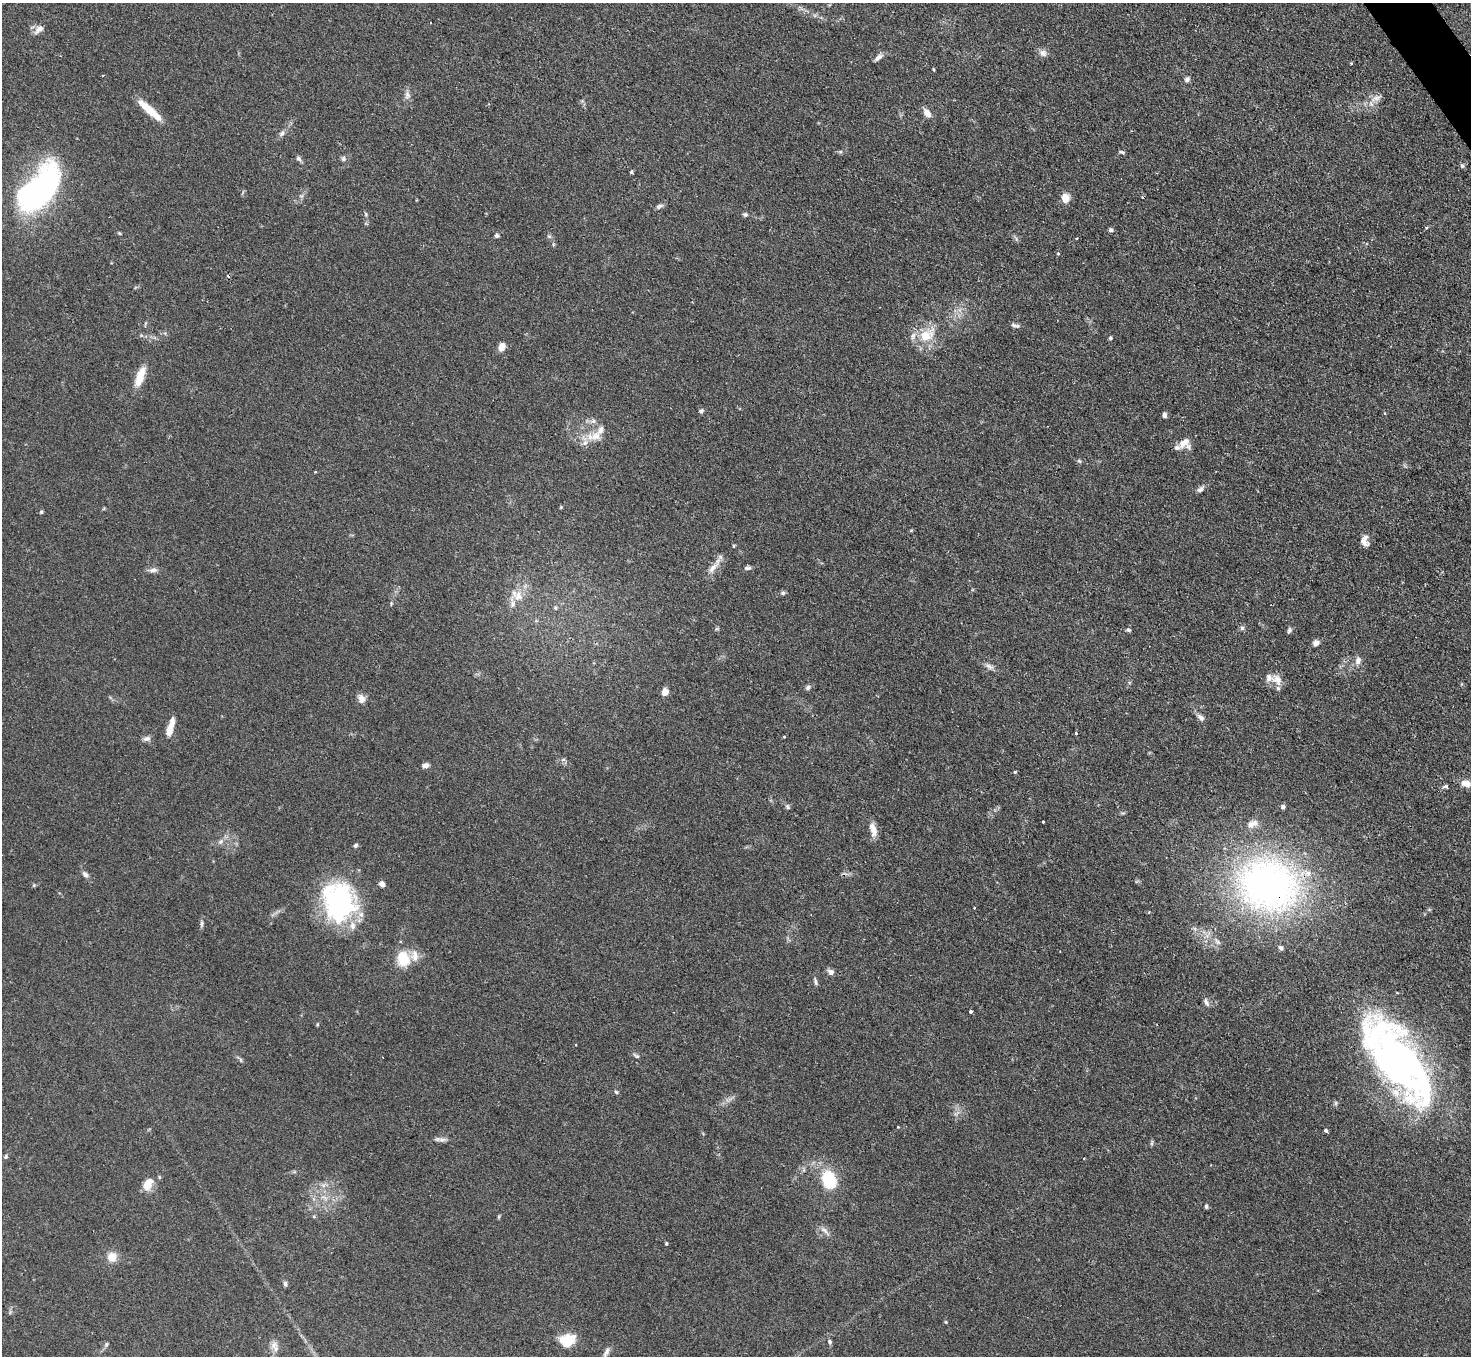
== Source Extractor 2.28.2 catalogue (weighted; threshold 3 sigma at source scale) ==
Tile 10 of 4 x 4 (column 2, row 3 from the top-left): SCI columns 1471-2939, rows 1653-3006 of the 5880 x 5872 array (HDU 1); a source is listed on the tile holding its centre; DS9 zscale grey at full resolution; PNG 1473 x 1358 px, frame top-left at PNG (2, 3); no overlay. Shown black and unused: <1% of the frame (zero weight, under 2 of 3 exposures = <1% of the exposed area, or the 3 px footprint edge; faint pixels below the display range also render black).
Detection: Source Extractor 2.28.2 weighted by HDU 2 'WHT'; one run over the whole footprint, this tile lists its part. Background 0.0811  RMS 0.0058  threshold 0.0262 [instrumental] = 3 sigma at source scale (4.5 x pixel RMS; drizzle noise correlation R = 1.50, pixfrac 1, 0.05/0.05 arcsec/px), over >= 5 px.
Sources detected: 128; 2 inside a brighter object's white glare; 4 cosmic-ray / hot-pixel residue — not listed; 10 inside a brighter listed object's ellipse — not listed separately; the other 112 listed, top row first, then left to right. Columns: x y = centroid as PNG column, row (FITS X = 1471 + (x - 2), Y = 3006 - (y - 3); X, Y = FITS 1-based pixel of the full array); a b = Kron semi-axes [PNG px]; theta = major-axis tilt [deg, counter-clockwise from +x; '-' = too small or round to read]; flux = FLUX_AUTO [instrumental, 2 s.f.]
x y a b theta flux
39 29 15 8 42 3.6
1043 53 11 8 -30 2.9
878 57 12 6 39 2.5
1351 63 4 3 - 0.58
933 69 3 3 - 1.2
103 75 3 2 - 0.44
1187 79 6 6 - 1.8
407 95 11 8 -87 2.6
1376 98 17 6 22 4
150 110 34 7 -41 13
927 113 11 7 -51 4.3
282 133 9 6 34 1.9
1122 152 8 4 -19 0.97
299 158 8 6 -44 1.5
343 158 7 5 -63 1.4
1462 165 7 5 -62 0.99
631 172 4 4 - 0.92
44 190 52 21 74 110
1065 198 9 7 -82 6.8
659 206 10 5 24 1.6
366 214 6 4 -71 0.75
745 215 6 5 - 1.2
1426 228 4 4 - 0.66
1111 230 5 5 - 1.1
119 233 5 4 - 0.64
496 235 6 5 - 1.2
549 236 6 5 - 1.1
1076 238 3 2 - 0.78
1058 253 5 3 - 0.49
1015 325 12 5 -14 1.7
926 336 11 8 34 16
1110 338 5 4 - 1
502 347 8 6 72 5.9
140 377 24 9 70 10
701 411 6 5 - 1.4
1164 415 6 5 - 1.7
593 421 7 6 - 1.7
596 436 17 12 16 7.9
1185 443 13 12 - 6.1
1079 461 6 5 - 0.9
1200 489 11 6 42 2
561 507 5 4 - 0.56
41 512 5 4 - 0.89
1364 541 13 8 -84 3.9
734 546 4 4 - 0.63
713 568 24 7 48 5.3
748 568 10 5 5 1.4
153 570 12 6 4 2.4
783 593 7 5 2 1.1
518 596 22 14 24 9.5
555 608 5 5 - 0.85
1242 628 6 5 - 1.3
1128 630 6 5 - 1.1
1289 630 8 5 65 1.2
1316 643 8 7 - 2.6
1358 661 10 7 78 3.2
989 666 14 6 -27 2.5
1277 680 17 11 -52 5.7
808 687 8 6 31 1.5
665 692 5 4 - 11
361 699 11 9 -80 3.5
1201 717 11 7 -45 2.3
170 727 21 6 74 7.8
1076 733 3 3 - 0.98
784 737 3 3 - 0.45
147 739 11 6 15 2.1
563 759 6 4 20 0.92
425 765 9 6 10 2.1
1015 772 3 3 - 1.4
1466 783 11 8 -13 5.1
1445 786 6 4 -3 1.6
787 807 7 5 -73 1.1
1283 807 5 5 - 1.6
1043 822 3 3 - 1.2
873 830 18 8 -75 5.3
221 842 8 6 45 1.9
356 845 6 5 - 1.1
85 874 10 6 -46 2
382 884 7 5 -51 2.6
1268 885 83 70 -23 210
339 903 43 34 87 78
974 908 3 3 - 1.1
202 924 12 4 87 1.4
403 959 19 15 -79 15
831 972 9 7 -34 2
815 981 10 4 -69 1.3
1206 1002 12 5 -62 2
970 1012 3 3 - 5.6
576 1045 3 2 - 0.36
636 1056 10 4 -30 1.2
241 1060 6 4 -71 0.88
1398 1061 96 43 -56 260
616 1092 5 5 - 0.82
898 1127 3 3 - 0.61
1326 1130 4 4 - 1.5
442 1140 15 5 -4 2.3
1152 1143 7 4 71 0.88
6 1157 6 5 - 0.9
829 1179 18 13 -75 28
148 1184 17 10 55 7.5
1206 1206 5 4 - 1.2
314 1217 6 4 -19 0.62
825 1231 15 5 -44 2.6
666 1243 4 4 - 0.7
112 1257 10 10 - 6.9
285 1283 7 5 -75 1.2
946 1322 5 3 - 0.57
567 1340 16 13 22 14
830 1342 6 5 - 1.1
106 1344 7 5 70 1
274 1345 11 10 - 3.7
606 1352 15 6 68 2.3
Overlapping masked pixels (flux is a lower limit): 1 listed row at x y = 1268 885